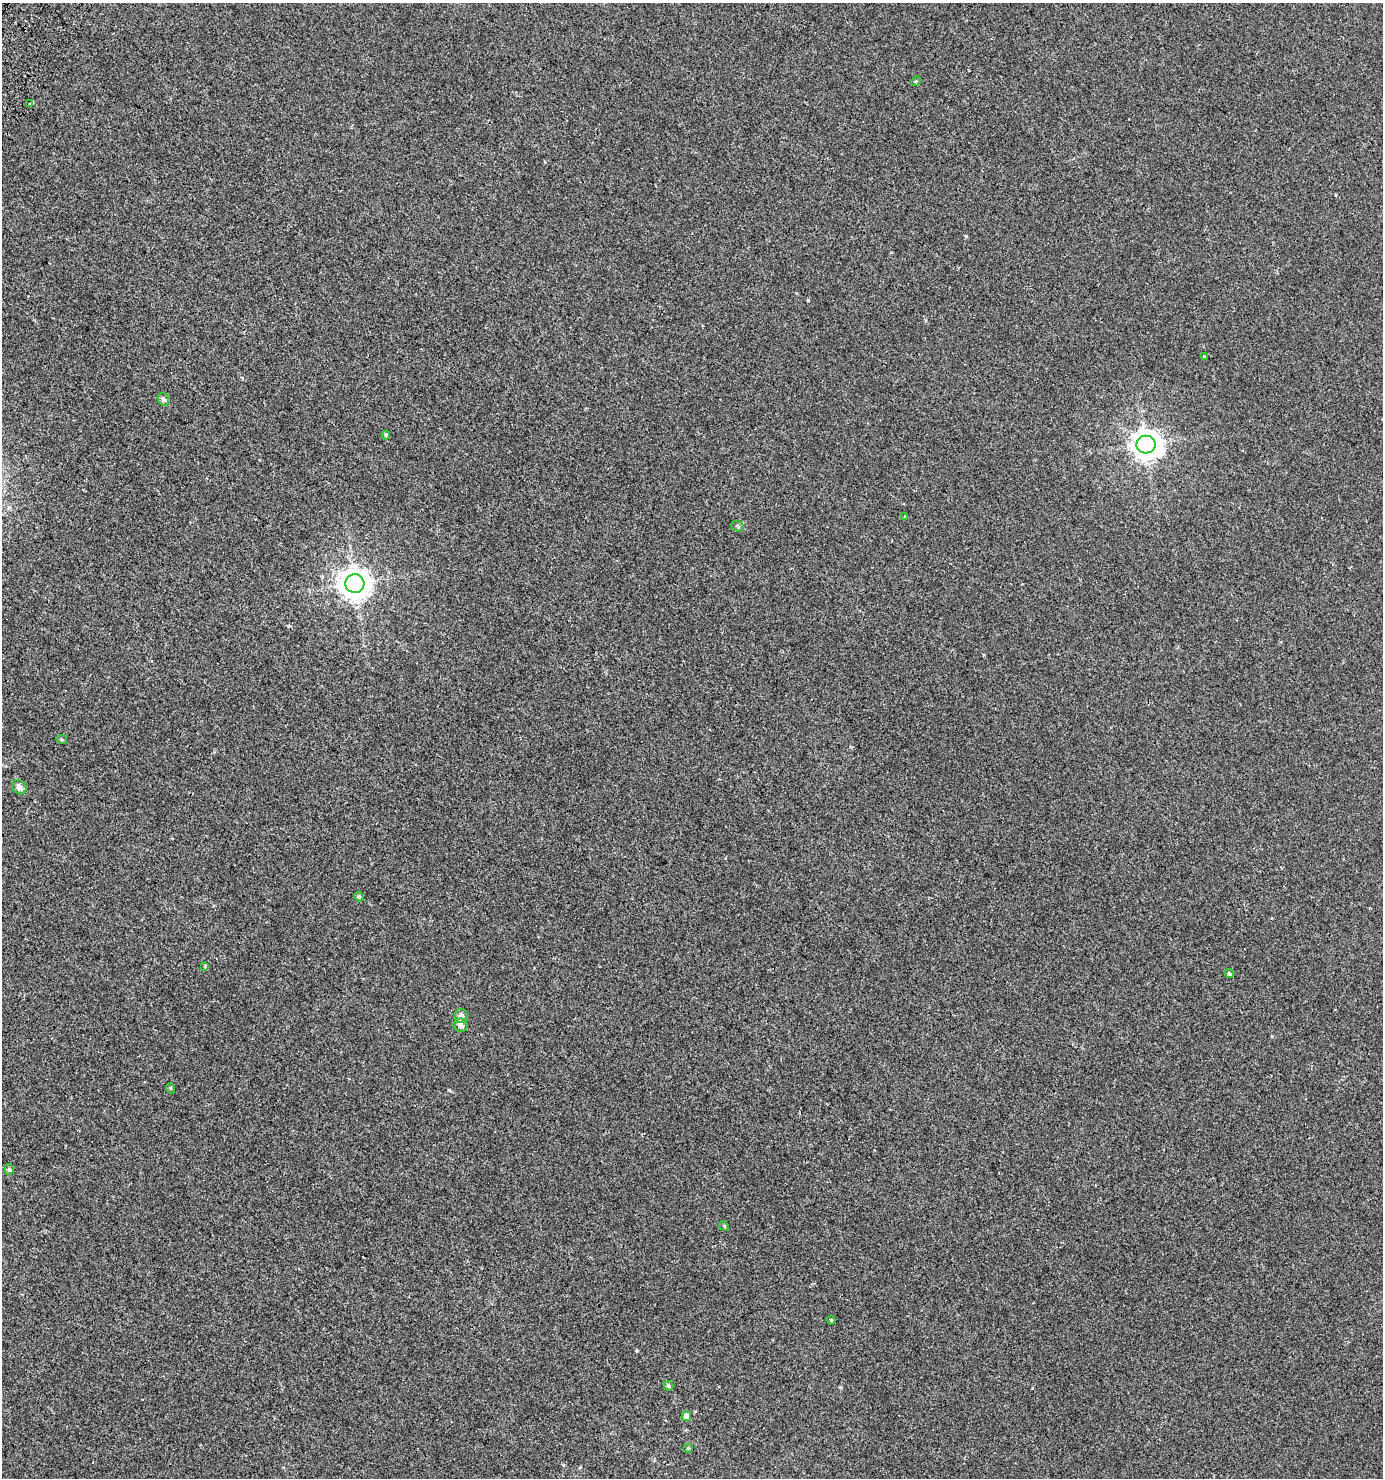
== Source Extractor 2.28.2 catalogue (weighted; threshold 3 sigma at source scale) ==
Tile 11 of 4 x 4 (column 3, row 3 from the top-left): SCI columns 3005-4385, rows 1526-3001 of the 6077 x 6018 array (HDU 1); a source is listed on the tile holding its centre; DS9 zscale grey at full resolution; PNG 1385 x 1480 px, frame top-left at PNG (2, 3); each listed source drawn as its Kron ellipse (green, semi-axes under 4 px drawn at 4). Shown black and unused: <1% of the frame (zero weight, under 2 of 3 exposures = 3% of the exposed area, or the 3 px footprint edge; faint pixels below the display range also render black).
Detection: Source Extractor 2.28.2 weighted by HDU 2 'WHT'; one run over the whole footprint, this tile lists its part. Background 0.00251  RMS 0.0043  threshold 0.0192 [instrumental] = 3 sigma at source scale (4.5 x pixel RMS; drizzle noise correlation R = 1.50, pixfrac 1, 0.0396/0.0396 arcsec/px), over >= 5 px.
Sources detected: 25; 2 cosmic-ray / hot-pixel residue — neither listed nor drawn; the other 23 listed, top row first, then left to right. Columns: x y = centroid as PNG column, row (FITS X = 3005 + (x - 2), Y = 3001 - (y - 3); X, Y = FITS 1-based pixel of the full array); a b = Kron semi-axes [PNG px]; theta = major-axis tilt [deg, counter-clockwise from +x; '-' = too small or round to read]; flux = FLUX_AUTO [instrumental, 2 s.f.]
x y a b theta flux
916 81 5 4 - 0.42
30 104 4 4 - 0.47
1204 357 3 3 - 1.9
163 399 6 5 - 1.2
386 435 4 4 - 0.59
1146 445 9 9 - 500
905 516 3 3 - 0.5
738 526 6 5 - 0.6
355 584 9 9 - 600
62 739 5 3 - 0.42
19 787 8 6 -47 1.6
359 897 5 4 - 0.48
205 966 3 3 - 0.93
1229 974 5 4 - 0.7
461 1016 7 6 - 1.6
461 1025 7 6 - 1.7
170 1088 5 3 - 0.35
9 1169 5 4 - 0.62
724 1226 5 4 - 0.42
831 1320 4 4 - 0.46
668 1386 5 5 - 0.7
686 1416 5 5 - 1.9
688 1448 4 4 - 0.46
Unlisted compact peaks at least as high as the median listed source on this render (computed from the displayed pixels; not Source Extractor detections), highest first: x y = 808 300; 637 1351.